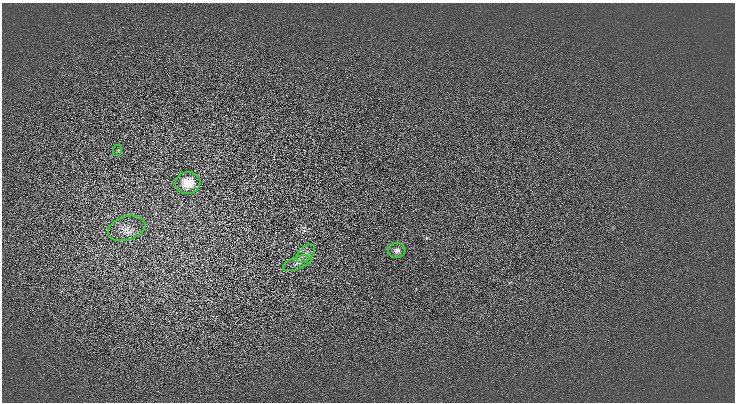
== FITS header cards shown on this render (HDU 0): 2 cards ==
NAXIS1  =                  733
NAXIS2  =                  400

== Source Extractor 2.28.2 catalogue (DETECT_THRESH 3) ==
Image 733 x 400 px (HDU 0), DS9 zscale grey, 1 PNG px = 1 image px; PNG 737 x 404 px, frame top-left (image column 1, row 400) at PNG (2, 3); each listed source drawn as its Kron ellipse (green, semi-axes under 4 px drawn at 4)
Background -0.0656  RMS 3.2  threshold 9.75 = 3 sigma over >= 5 px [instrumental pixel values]
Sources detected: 6; all 6 listed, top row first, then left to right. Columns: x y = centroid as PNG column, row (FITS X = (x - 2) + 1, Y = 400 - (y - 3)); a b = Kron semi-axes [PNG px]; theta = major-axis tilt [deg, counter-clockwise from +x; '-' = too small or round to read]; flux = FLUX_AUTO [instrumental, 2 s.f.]
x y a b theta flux
118 150 6 3 71 210
188 183 12 11 - 3300
127 228 19 11 18 2400
397 250 8 7 - 880
306 254 11 6 45 1100
297 263 15 6 20 1100